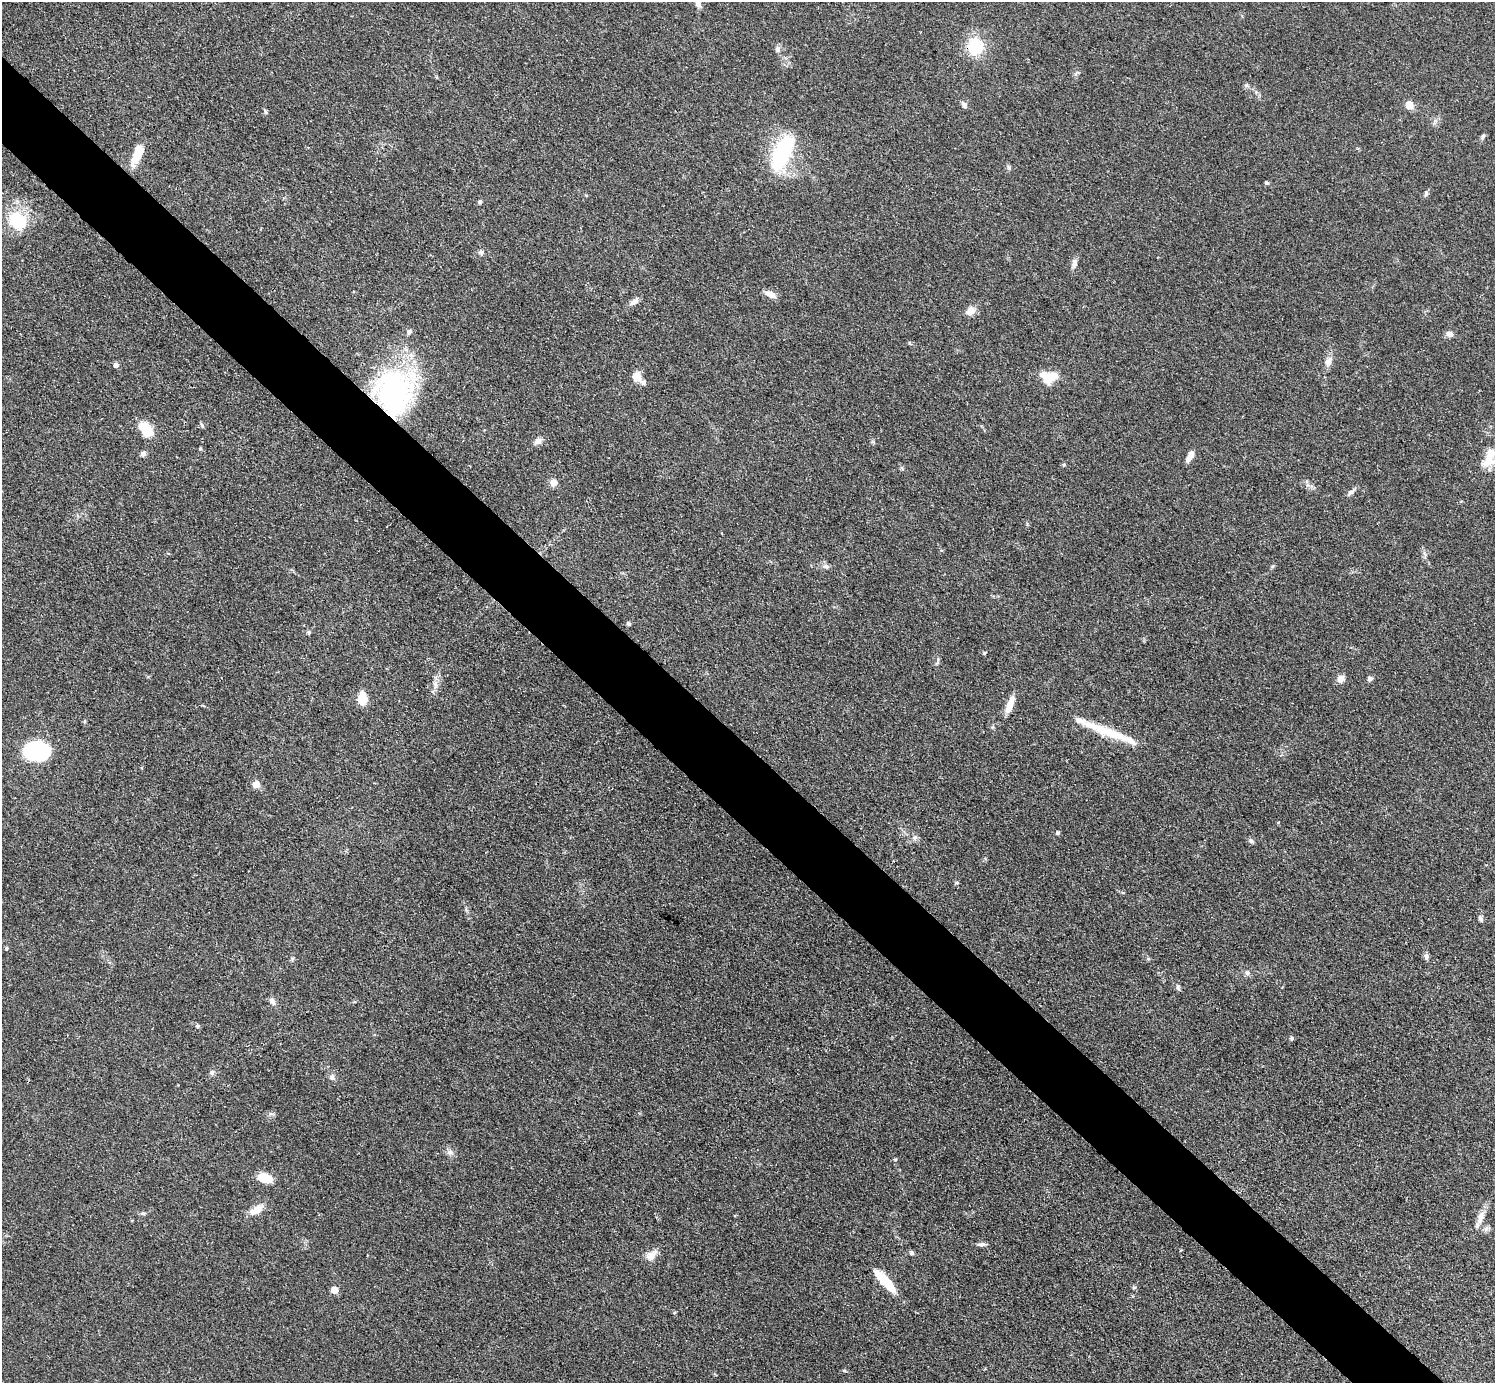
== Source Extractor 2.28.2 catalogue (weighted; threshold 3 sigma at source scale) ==
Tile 11 of 4 x 4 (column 3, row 3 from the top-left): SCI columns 2997-4489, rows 1689-3069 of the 5993 x 5993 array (HDU 1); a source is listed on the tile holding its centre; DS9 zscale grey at full resolution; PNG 1497 x 1385 px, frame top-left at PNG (2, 2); no overlay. Shown black and unused: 6% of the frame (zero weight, under 3 of 4 exposures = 1% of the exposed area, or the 3 px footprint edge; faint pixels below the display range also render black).
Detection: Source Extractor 2.28.2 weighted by HDU 2 'WHT'; one run over the whole footprint, this tile lists its part. Background 0.0501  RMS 0.0052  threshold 0.0236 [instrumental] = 3 sigma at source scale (4.5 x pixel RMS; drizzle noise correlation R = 1.50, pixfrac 1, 0.05/0.05 arcsec/px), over >= 5 px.
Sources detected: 82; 2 inside a brighter object's white glare — not listed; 4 inside a brighter listed object's ellipse — not listed separately; the other 76 listed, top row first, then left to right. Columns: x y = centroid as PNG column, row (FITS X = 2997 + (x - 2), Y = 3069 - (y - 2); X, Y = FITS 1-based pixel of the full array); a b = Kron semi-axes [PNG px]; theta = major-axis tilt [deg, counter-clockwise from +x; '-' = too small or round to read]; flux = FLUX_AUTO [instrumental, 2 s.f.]
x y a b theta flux
698 3 10 7 -75 2.4
975 46 13 13 - 25
777 49 8 7 - 1.7
1246 85 7 4 0 0.9
964 105 8 5 -54 2
1409 105 7 6 - 7.8
265 112 8 4 -69 0.88
1483 136 9 4 63 1.1
782 153 43 18 65 44
137 154 27 11 67 9.7
1009 168 6 5 - 0.96
1267 183 6 4 -31 0.85
1426 194 8 5 66 1.1
480 202 5 4 - 1.1
17 220 24 20 -42 24
481 252 7 6 - 1.3
1074 263 11 7 89 2.7
771 294 16 8 -26 3.5
634 302 13 6 31 2.6
971 311 10 9 - 4.9
409 331 7 6 - 1.3
1450 334 8 7 - 2.2
1328 361 15 9 56 3.6
116 365 6 6 - 1.7
637 377 14 11 -80 4.9
1050 377 17 11 5 14
394 395 57 47 58 110
202 425 7 5 -63 0.93
146 429 15 10 -53 15
538 441 10 8 35 2.6
200 449 5 4 - 0.58
143 454 8 7 - 1.4
1190 456 13 6 60 4.1
1489 459 30 15 68 13
1064 465 6 3 -72 0.57
554 483 9 8 - 3.2
1351 492 13 6 40 1.9
826 566 9 7 -18 1.9
629 624 5 5 - 0.96
309 632 6 5 - 0.79
984 653 5 4 - 0.67
1370 678 7 6 - 1.4
1341 679 8 7 - 3.6
362 699 14 9 90 9.6
1010 704 22 7 69 6.4
1080 720 23 8 -22 4.6
1113 734 36 12 -23 12
37 751 20 14 0 69
256 784 8 8 - 3.8
1058 833 4 4 - 1.1
915 837 9 7 41 1.8
1251 841 7 6 - 1.1
957 883 5 3 - 0.6
1480 918 8 5 -65 1.4
6 948 5 4 - 0.67
1426 956 8 7 - 1.5
292 958 6 4 -19 0.74
1247 973 7 6 - 1.4
1178 987 10 5 -74 1.2
272 1001 9 6 -59 2.2
198 1026 6 5 - 0.96
1292 1038 5 5 - 0.95
212 1072 7 6 - 1.3
332 1077 9 7 75 1.8
450 1152 10 7 -1 2.1
265 1178 14 8 -15 11
257 1210 18 9 32 6.7
143 1213 6 4 -1 0.85
1481 1216 14 10 72 4.3
982 1244 12 5 3 1.5
911 1253 6 6 - 1.1
651 1255 16 10 36 4.7
884 1280 25 10 -49 15
1134 1288 6 4 2 0.71
334 1290 5 5 - 8.4
844 1370 6 3 -20 0.58
Overlapping masked pixels (flux is a lower limit): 2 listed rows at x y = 975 46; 394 395
Isophote crosses this tile's border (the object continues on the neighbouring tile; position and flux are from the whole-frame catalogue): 2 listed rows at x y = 698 3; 1489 459